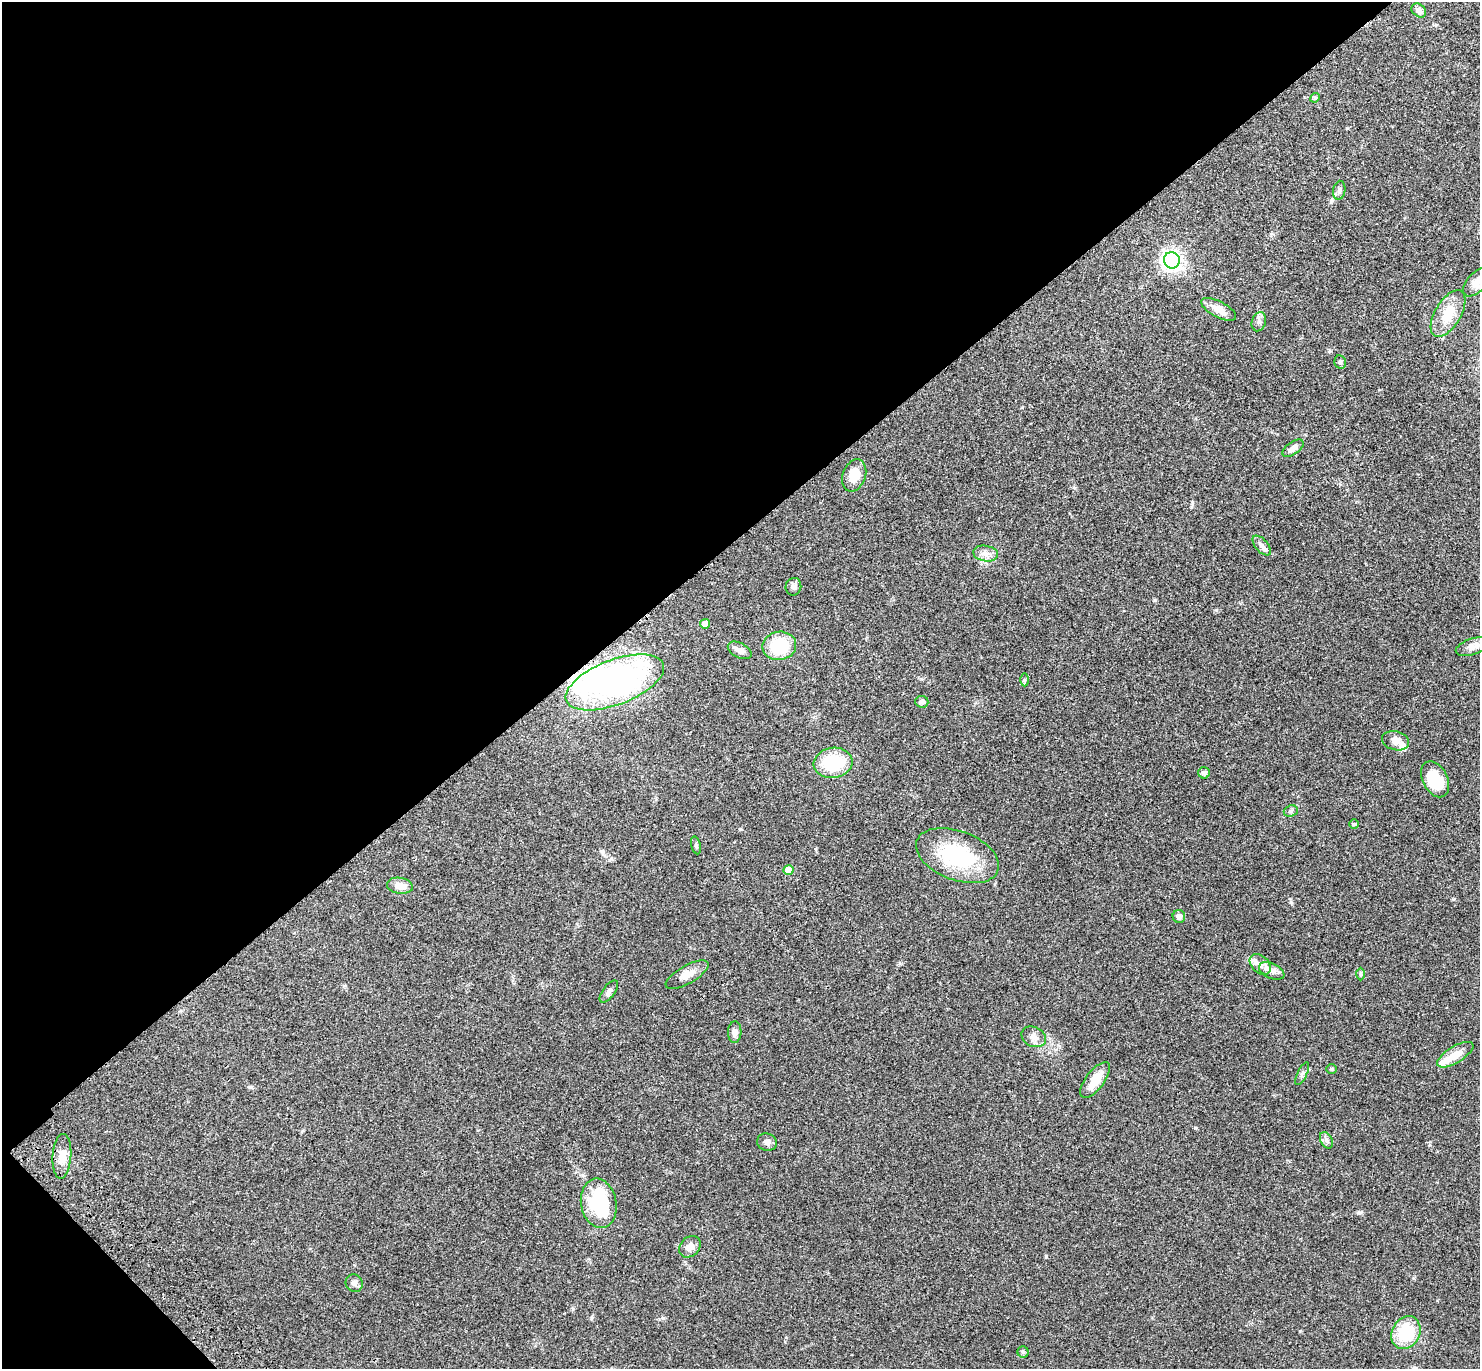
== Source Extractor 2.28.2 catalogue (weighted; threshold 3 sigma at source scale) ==
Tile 5 of 4 x 4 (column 1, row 2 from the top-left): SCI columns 99-1576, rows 2986-4352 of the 6121 x 6108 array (HDU 1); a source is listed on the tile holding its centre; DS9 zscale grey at full resolution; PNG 1482 x 1371 px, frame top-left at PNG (2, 2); each listed source drawn as its Kron ellipse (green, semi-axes under 4 px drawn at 4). Shown black and unused: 41% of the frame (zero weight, under 3 of 4 exposures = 6% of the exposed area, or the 3 px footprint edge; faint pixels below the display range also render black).
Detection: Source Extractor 2.28.2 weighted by HDU 2 'WHT'; one run over the whole footprint, this tile lists its part. Background 0.0502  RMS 0.0054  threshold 0.0242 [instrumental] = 3 sigma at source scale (4.5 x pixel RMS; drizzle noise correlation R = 1.50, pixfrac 1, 0.05/0.05 arcsec/px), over >= 5 px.
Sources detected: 54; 1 inside a brighter object's white glare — neither listed nor drawn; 2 inside a brighter listed object's ellipse — not listed separately; the other 51 listed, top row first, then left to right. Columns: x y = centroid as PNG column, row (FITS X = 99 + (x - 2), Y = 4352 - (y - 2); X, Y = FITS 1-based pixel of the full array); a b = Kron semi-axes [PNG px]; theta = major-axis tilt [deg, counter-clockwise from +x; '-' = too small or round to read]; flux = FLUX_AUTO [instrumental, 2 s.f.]
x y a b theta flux
1419 11 8 6 -40 3
1315 98 5 4 - 0.67
1339 190 9 6 81 1.4
1172 260 8 8 - 230
1477 282 17 9 47 5.3
1219 309 19 8 -28 6.4
1448 314 26 13 59 12
1259 322 10 7 72 1.8
1340 362 7 6 - 1.2
1293 448 12 6 35 3.2
854 475 17 11 70 8.8
1262 546 12 6 -48 2.2
986 554 12 8 -10 3.1
793 587 9 7 71 1.8
705 624 5 5 - 4.1
779 646 17 14 10 23
1473 646 18 8 17 3.7
740 650 13 7 -28 3.1
1024 680 6 4 -90 0.85
615 682 52 22 21 130
922 702 6 6 - 1.7
1396 741 14 9 -14 4.1
833 763 19 15 7 25
1204 773 6 5 - 1.4
1435 779 19 12 -63 15
1291 811 7 5 20 1.2
1354 824 5 5 - 0.75
696 845 9 4 -76 1
957 856 43 24 -21 41
788 870 5 5 - 9.8
400 886 13 8 -9 5.3
1179 916 6 6 - 2.5
1260 964 12 8 -43 3.7
1272 971 14 7 -25 3
1361 974 6 4 89 0.72
687 975 24 9 29 5.8
609 991 13 6 53 2.1
735 1032 11 6 88 2.3
1034 1037 13 9 -26 3.1
1455 1055 20 8 31 7.5
1331 1069 5 4 - 0.65
1302 1074 12 4 64 1.5
1095 1080 21 9 53 8.9
1326 1140 9 5 -62 1.6
767 1142 10 8 -16 2
62 1156 22 9 86 6.1
599 1203 25 17 -80 35
690 1247 12 9 44 3.9
354 1283 9 8 - 2.1
1406 1333 17 14 61 24
1023 1352 5 5 - 0.92
Overlapping masked pixels (flux is a lower limit): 1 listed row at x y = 615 682
Isophote crosses this tile's border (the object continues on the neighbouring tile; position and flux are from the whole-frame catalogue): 1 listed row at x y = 1477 282
Unlisted compact peaks at least as high as the median listed source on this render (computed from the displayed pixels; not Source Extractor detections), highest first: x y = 1155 600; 1453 899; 1046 1256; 1359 1213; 1216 610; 1192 503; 663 1318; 740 829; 1300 1331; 1291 902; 573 1309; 591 1318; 1196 1128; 611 859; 602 851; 250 1087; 1022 407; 1414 1278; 583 1175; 921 679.